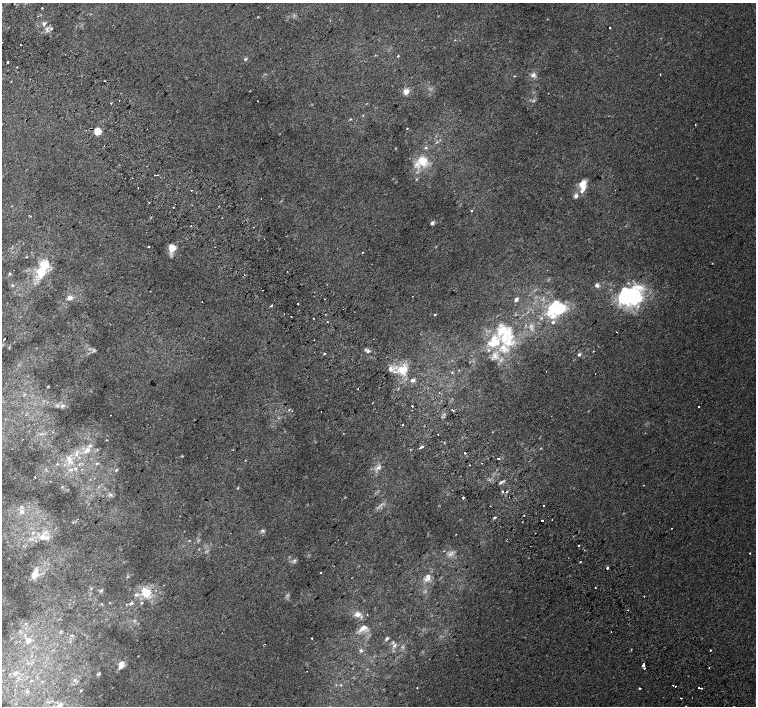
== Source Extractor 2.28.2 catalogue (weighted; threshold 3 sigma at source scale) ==
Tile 11 of 4 x 4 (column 3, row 3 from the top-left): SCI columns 3049-4555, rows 1663-3070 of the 6092 x 6075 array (HDU 1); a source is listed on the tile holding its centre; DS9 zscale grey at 2 x 2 block average (1 PNG px = mean of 2 x 2 image px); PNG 758 x 708 px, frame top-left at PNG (2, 3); no overlay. Shown black and unused: <1% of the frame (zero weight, under 2 of 3 exposures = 2% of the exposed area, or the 3 px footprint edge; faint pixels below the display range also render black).
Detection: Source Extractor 2.28.2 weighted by HDU 2 'WHT'; one run over the whole footprint, this tile lists its part. Background 0.00436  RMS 0.0038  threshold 0.017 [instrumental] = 3 sigma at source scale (4.5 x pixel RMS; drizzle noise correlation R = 1.50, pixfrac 1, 0.0396/0.0396 arcsec/px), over >= 5 px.
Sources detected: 214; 4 too faint to see at this stretch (2 x 2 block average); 2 inside a brighter object's white glare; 22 cosmic-ray / hot-pixel residue — not listed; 22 inside a brighter listed object's ellipse — not listed separately; the other 164 listed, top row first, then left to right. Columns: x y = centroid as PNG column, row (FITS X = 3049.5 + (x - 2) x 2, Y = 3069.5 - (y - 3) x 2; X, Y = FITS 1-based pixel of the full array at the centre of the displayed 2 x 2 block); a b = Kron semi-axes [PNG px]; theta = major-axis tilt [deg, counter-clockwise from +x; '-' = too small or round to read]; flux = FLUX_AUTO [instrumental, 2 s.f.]
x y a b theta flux
14 4 2 2 - 0.36
42 8 2 2 - 1.8
41 15 2 2 - 0.9
258 17 3 2 - 0.44
44 24 4 3 - 2.1
610 27 2 2 - 3.8
47 29 6 3 -79 1.9
51 29 3 2 - 0.86
20 45 2 2 - 2.3
375 55 2 2 - 0.42
398 56 3 2 - 0.59
245 59 4 3 - 1.3
7 62 2 2 - 1.9
660 74 2 2 - 0.48
533 75 7 5 33 3.5
514 76 2 2 - 0.71
11 81 2 2 - 0.56
406 91 5 5 - 6.5
121 93 2 2 - 0.89
119 100 2 2 - 1.5
257 101 2 2 - 0.31
110 103 2 2 - 0.72
351 119 3 3 - 0.68
695 125 2 2 - 0.44
407 129 2 2 - 0.6
98 131 3 3 - 41
437 142 3 2 - 0.78
104 146 2 2 - 1.3
426 148 4 3 - 1.3
422 161 15 13 -53 18
155 175 2 2 - 2.5
158 175 2 2 - 0.42
132 178 2 2 - 0.43
417 179 3 3 - 0.65
583 184 12 8 85 10
576 196 7 5 56 2.7
173 208 2 2 - 0.33
471 210 2 2 - 1.2
29 215 2 2 - 0.33
432 223 5 4 - 2.1
191 226 2 2 - 1.5
253 227 2 2 - 0.61
149 247 2 2 - 1.4
172 247 9 7 -37 7.6
215 247 2 2 - 0.31
26 257 3 2 - 0.49
42 271 17 13 60 22
10 273 4 3 - 0.95
12 285 3 3 - 1
597 285 5 5 - 2.3
412 296 2 2 - 1.2
630 296 27 21 14 84
69 298 7 7 - 3.7
516 299 5 4 - 1.9
298 304 2 2 - 11
271 306 2 2 - 2
552 309 18 12 63 25
435 315 2 2 - 0.73
291 317 2 2 - 0.59
314 318 2 2 - 1.3
327 322 2 2 - 0.5
506 333 19 18 - 28
4 338 2 2 - 1.1
94 350 5 3 - 1.2
368 351 6 5 - 2.4
324 354 2 2 - 7.9
495 354 8 3 33 3.5
579 354 3 3 - 2.3
390 369 8 6 -82 4.2
403 370 13 10 18 16
452 372 3 3 - 0.7
413 380 3 3 - 3.5
48 386 3 2 - 0.55
358 389 2 2 - 1.1
62 405 5 4 - 2.2
412 406 2 2 - 3.6
699 406 2 2 - 1.4
289 409 4 3 - 0.76
412 410 2 2 - 0.59
452 410 2 2 - 3.3
292 411 2 2 - 0.38
110 415 2 2 - 0.29
403 425 2 2 - 3.4
343 433 2 2 - 0.31
438 434 2 2 - 1.6
106 440 2 2 - 0.45
420 447 6 2 30 7.9
541 448 3 2 - 0.51
87 450 10 5 35 5.5
410 450 2 2 - 0.46
465 453 2 2 - 2
76 454 7 4 78 3.1
182 456 3 2 - 0.54
68 458 6 5 - 3.6
498 458 2 2 - 3.2
97 463 4 3 - 0.99
57 464 3 3 - 0.65
79 464 3 2 - 0.65
64 465 4 2 - 0.75
469 465 2 2 - 0.38
378 467 6 4 29 3
71 470 6 4 13 2
116 470 3 2 - 0.83
35 477 2 2 - 2.6
504 481 4 3 - 1.1
500 483 5 2 - 1.3
62 487 3 2 - 0.51
237 488 3 2 - 0.65
502 491 2 2 - 4.3
110 494 4 3 - 1.2
463 498 2 2 - 6.7
543 505 2 2 - 0.95
21 511 7 5 45 3.7
524 515 2 2 - 0.67
494 518 3 2 - 1.2
552 520 2 2 - 0.61
542 521 2 2 - 1.4
73 522 3 2 - 0.61
263 531 6 4 -14 1.6
33 533 5 4 - 1.9
42 537 7 5 8 6.7
189 541 3 2 - 0.46
579 545 2 2 - 2.2
750 553 2 2 - 1.2
294 561 6 3 56 1.6
581 561 2 2 - 0.48
334 566 2 2 - 0.28
607 568 2 2 - 5.8
321 573 2 2 - 0.71
35 574 12 6 71 7.8
127 577 4 2 - 0.82
428 577 10 6 -85 5.6
101 591 6 2 38 0.8
146 592 13 11 -45 19
644 596 2 2 - 1.5
131 603 6 3 26 1.6
141 603 4 3 - 0.94
357 614 9 7 21 5.2
134 620 4 2 - 0.86
25 623 3 3 - 0.87
363 628 11 6 34 6.2
71 635 3 3 - 1
312 638 2 2 - 1
387 638 5 3 - 1.2
28 640 4 4 - 5.7
394 645 5 4 - 2.1
361 650 5 4 - 1.4
711 650 2 2 - 1.3
644 664 2 2 - 1.4
121 665 10 6 76 5.5
643 666 2 2 - 3.6
644 668 2 2 - 2
16 672 6 4 31 2
99 673 4 2 - 0.77
74 680 4 3 - 0.94
673 685 2 2 - 1.8
675 686 2 2 - 1.7
417 688 3 2 - 0.39
640 688 2 2 - 2.4
699 688 2 2 - 0.82
701 688 2 2 - 1.1
81 690 4 2 - 0.56
27 692 3 3 - 1.1
681 698 2 2 - 0.41
Diffuse or blended objects may show on this block-average render without a row.